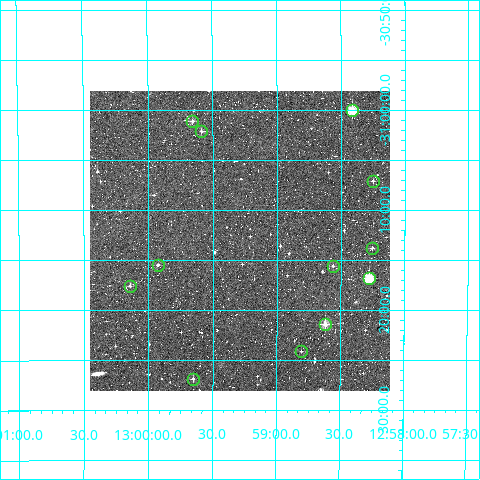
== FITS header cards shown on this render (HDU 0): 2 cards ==
NAXIS1  =                  300
NAXIS2  =                  300

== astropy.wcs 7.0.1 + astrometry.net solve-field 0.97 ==
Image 300 x 300 px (HDU 0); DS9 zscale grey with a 90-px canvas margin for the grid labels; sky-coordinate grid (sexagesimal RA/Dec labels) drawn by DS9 from the SOLVED WCS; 12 Tycho-2 reference stars matched to detected sources circled (green)
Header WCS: RA---TAN/DEC--TAN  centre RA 12:59:17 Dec -31:13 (194.82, -31.22 deg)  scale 6 arcsec/px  FOV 30.0' x 30.0'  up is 0 deg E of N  parity normal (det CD < 0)
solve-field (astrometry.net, Tycho-2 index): VERIFIED the header's WCS against the Tycho-2 star catalogue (verified at 2 index scales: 9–12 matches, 0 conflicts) and refined it, rather than solving blind
Solved WCS: RA---TAN-SIP/DEC--TAN-SIP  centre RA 12:59:18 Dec -31:13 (194.82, -31.22 deg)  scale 6 arcsec/px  FOV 30.0' x 30.0'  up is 0 deg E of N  parity normal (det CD < 0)
The solver's refit moves the header's centre by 3.2 arcsec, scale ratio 0.9994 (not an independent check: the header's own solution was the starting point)
Tycho-2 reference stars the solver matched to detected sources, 12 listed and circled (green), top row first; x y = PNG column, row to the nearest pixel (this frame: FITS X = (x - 90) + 1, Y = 300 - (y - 91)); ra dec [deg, ICRS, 3 dp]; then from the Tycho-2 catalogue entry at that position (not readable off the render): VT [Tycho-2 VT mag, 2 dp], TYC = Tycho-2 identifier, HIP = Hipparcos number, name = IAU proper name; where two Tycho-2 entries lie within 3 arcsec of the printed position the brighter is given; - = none
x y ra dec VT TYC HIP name
352 110 194.603 -31.000 8.88 7249-982-1 - -
192 121 194.914 -31.018 11.05 7249-607-1 - -
201 131 194.897 -31.035 11.36 7249-1417-1 - -
373 181 194.563 -31.117 11.31 7249-1118-1 - -
372 248 194.563 -31.230 11.84 7249-1108-1 - -
158 265 194.982 -31.258 11.57 7249-1140-1 - -
333 266 194.640 -31.259 11.86 7249-1071-1 - -
369 278 194.569 -31.280 8.67 7249-1557-1 - -
130 286 195.036 -31.293 11.39 7249-1048-1 - -
325 324 194.655 -31.357 9.61 7249-864-1 - -
301 351 194.702 -31.402 12.44 7249-1312-1 - -
193 379 194.913 -31.448 12.14 7249-847-1 - -